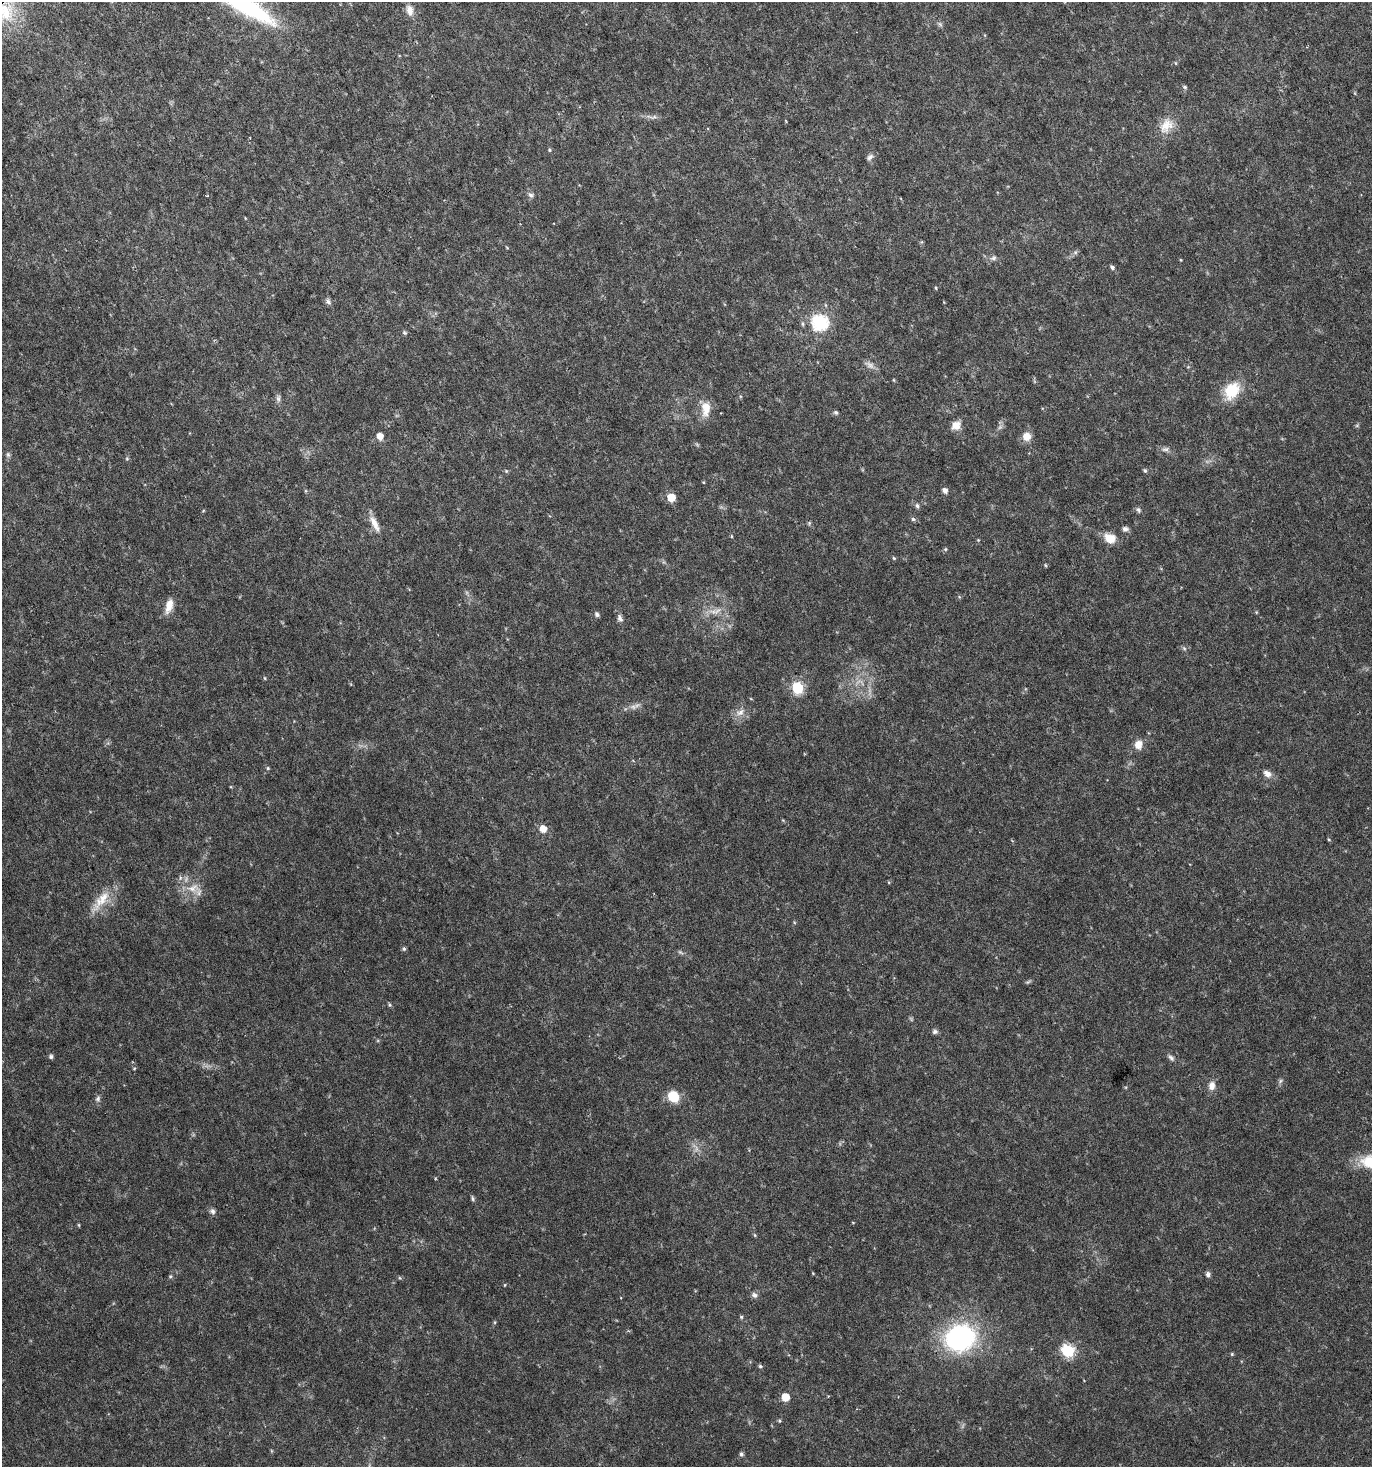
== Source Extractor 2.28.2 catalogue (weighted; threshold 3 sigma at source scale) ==
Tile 11 of 4 x 4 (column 3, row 3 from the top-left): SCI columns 2918-4287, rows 1467-2931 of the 5772 x 5867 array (HDU 1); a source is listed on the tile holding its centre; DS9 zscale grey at full resolution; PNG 1374 x 1469 px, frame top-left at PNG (2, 2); no overlay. Shown black and unused: <1% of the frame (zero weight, under 3 of 6 exposures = <1% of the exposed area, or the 3 px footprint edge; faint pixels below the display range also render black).
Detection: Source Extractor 2.28.2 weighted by HDU 2 'WHT'; one run over the whole footprint, this tile lists its part. Background 0.0202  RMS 0.002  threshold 0.00831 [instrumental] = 3 sigma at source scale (4.09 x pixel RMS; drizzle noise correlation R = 1.36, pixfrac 0.8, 0.0396/0.0396 arcsec/px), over >= 5 px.
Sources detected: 87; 3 too faint to see at this stretch — not listed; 1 inside a brighter listed object's ellipse — not listed separately; the other 83 listed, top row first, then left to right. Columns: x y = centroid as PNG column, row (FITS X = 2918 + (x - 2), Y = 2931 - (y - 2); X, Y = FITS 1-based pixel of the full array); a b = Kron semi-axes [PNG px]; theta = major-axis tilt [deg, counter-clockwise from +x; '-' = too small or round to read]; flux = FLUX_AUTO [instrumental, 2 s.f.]
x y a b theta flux
410 10 15 9 -78 1.5
4 12 32 25 11 9.7
1185 87 6 5 - 0.3
654 117 7 4 17 0.37
1166 126 22 15 54 3.2
549 150 5 3 - 0.22
870 157 10 6 49 0.62
531 195 7 6 - 0.53
993 258 8 5 17 0.5
1112 268 5 4 - 0.53
936 288 5 3 - 0.16
328 302 8 6 -55 0.54
820 322 7 7 - 35
404 333 6 5 - 0.28
894 380 5 3 - 0.16
1232 390 20 15 54 6
278 399 8 6 -90 0.54
706 410 20 10 63 2.1
836 413 6 5 - 0.39
956 425 9 8 - 2
380 436 6 6 - 1.6
1026 436 10 10 - 1.8
1165 449 11 5 4 0.58
8 454 7 5 -70 0.39
127 459 6 4 0 0.22
506 471 5 5 - 0.25
1145 471 5 4 - 0.3
945 490 6 5 - 0.85
671 497 5 5 - 4.1
917 506 6 5 - 0.41
1138 510 7 5 -59 0.39
913 519 5 5 - 0.34
374 523 24 7 -63 1.9
809 523 5 4 - 0.23
1125 529 7 6 - 0.58
731 536 5 3 - 0.19
1110 538 14 11 -24 2.4
945 549 5 5 - 0.24
894 558 5 4 - 0.21
1045 565 5 3 - 0.18
169 606 18 8 74 2
717 611 13 5 36 0.88
597 614 5 5 - 0.53
620 618 10 6 -59 0.67
1184 648 6 4 -19 0.3
265 678 5 3 - 0.17
798 688 6 6 - 15
633 707 8 6 -20 0.68
740 712 13 9 31 1.4
1138 745 11 9 81 1.6
268 768 5 4 - 0.22
1267 774 11 8 -40 1.1
543 829 6 6 - 1.9
1329 840 4 3 - 0.16
193 888 18 10 21 2.2
101 900 38 11 51 3.8
404 949 6 5 - 0.32
1028 982 8 4 23 0.29
390 1005 5 4 - 0.25
935 1032 8 6 16 0.47
51 1057 5 5 - 0.42
1171 1058 9 5 -49 0.54
1280 1081 7 4 71 0.34
1212 1086 12 9 85 1.3
673 1096 12 10 -51 4.3
98 1099 8 6 74 0.48
1371 1161 27 17 9 6.2
472 1198 9 4 -85 0.29
212 1211 7 6 - 0.57
79 1225 5 3 - 0.17
755 1235 6 4 -88 0.21
1208 1274 7 6 - 0.51
170 1276 6 4 1 0.23
754 1295 8 7 - 0.63
741 1317 5 4 - 0.24
495 1322 5 3 - 0.19
960 1338 25 21 20 32
1068 1351 7 6 - 17
1232 1354 5 4 - 0.21
760 1366 5 5 - 0.3
785 1397 6 6 - 3.2
779 1421 5 3 - 0.2
741 1454 6 5 - 0.4
Overlapping masked pixels (flux is a lower limit): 1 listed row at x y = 4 12
Isophote crosses this tile's border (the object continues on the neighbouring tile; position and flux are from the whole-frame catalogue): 2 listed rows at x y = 4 12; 1371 1161